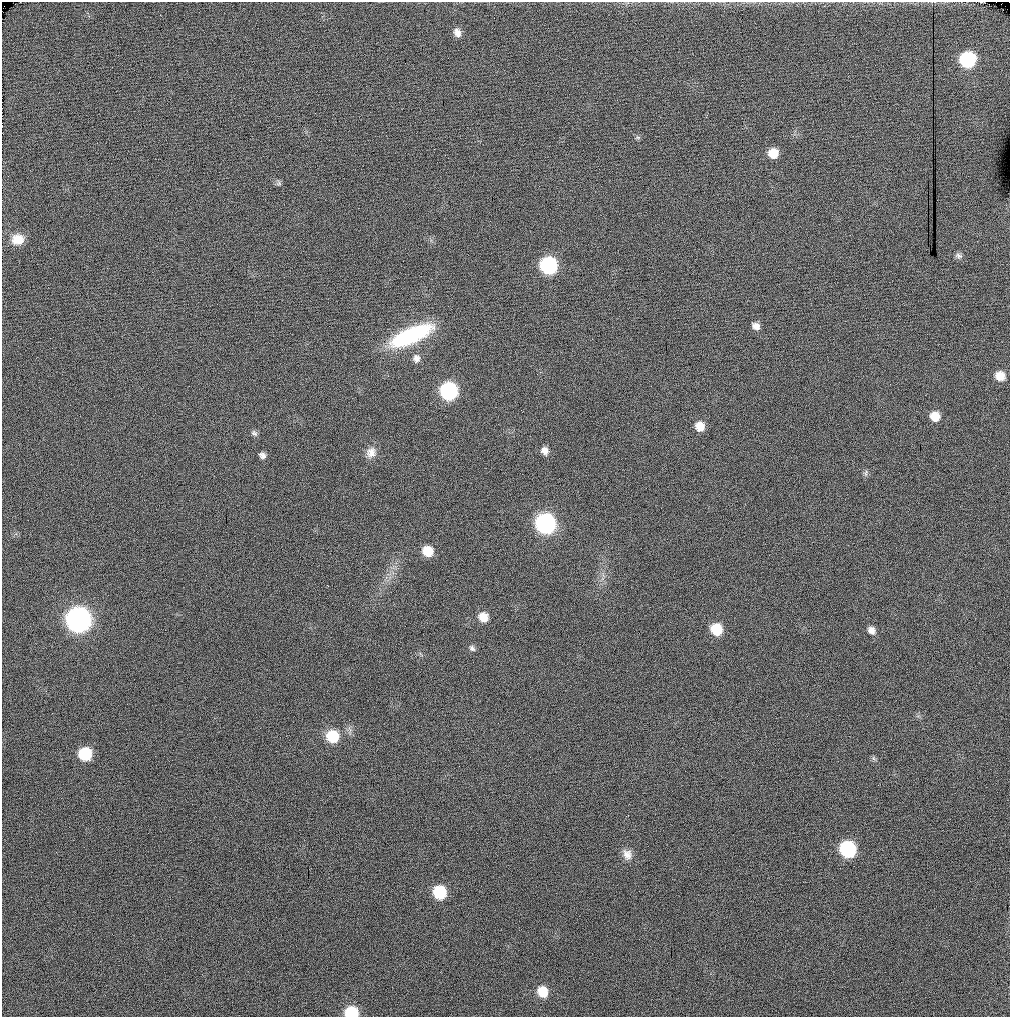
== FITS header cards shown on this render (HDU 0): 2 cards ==
NAXIS1  =                 1008
NAXIS2  =                 1015

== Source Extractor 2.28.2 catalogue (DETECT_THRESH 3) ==
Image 1008 x 1015 px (HDU 0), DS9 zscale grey, 1 PNG px = 1 image px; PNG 1012 x 1019 px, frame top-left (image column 1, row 1015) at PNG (2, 2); no overlay
Background 227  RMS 17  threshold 52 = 3 sigma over >= 5 px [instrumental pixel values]
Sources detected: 35; all 35 listed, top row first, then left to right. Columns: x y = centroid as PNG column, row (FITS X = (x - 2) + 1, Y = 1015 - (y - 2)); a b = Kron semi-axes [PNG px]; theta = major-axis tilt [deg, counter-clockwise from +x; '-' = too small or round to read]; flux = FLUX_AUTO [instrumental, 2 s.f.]
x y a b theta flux
457 33 10 8 -67 7400
967 59 11 10 - 110000
638 137 7 4 -1 2000
773 153 10 9 - 18000
279 183 6 6 - 2600
18 239 15 13 4 18000
958 256 10 6 -19 3800
548 265 10 10 - 180000
756 326 9 7 -30 6800
411 335 48 15 24 120000
416 358 10 9 - 6400
1000 376 10 9 - 15000
449 391 10 10 - 210000
935 416 10 9 - 16000
700 426 10 9 - 15000
254 433 9 6 -44 3200
545 451 9 8 - 7500
371 452 15 12 63 11000
262 455 8 7 - 4700
866 473 10 4 89 2700
545 523 11 10 - 320000
427 551 9 9 - 26000
483 617 10 9 - 15000
78 620 12 11 - 870000
716 629 10 9 - 35000
871 630 9 8 - 6800
472 648 8 6 -50 3400
332 736 11 10 - 45000
85 754 10 10 - 53000
873 758 7 4 -71 2100
847 849 11 10 - 140000
627 854 15 11 -65 9700
439 892 10 9 - 58000
542 992 11 9 -63 22000
351 1013 10 8 1 58000
At the frame edge (FLAGS 8, measured only in part): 1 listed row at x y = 351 1013